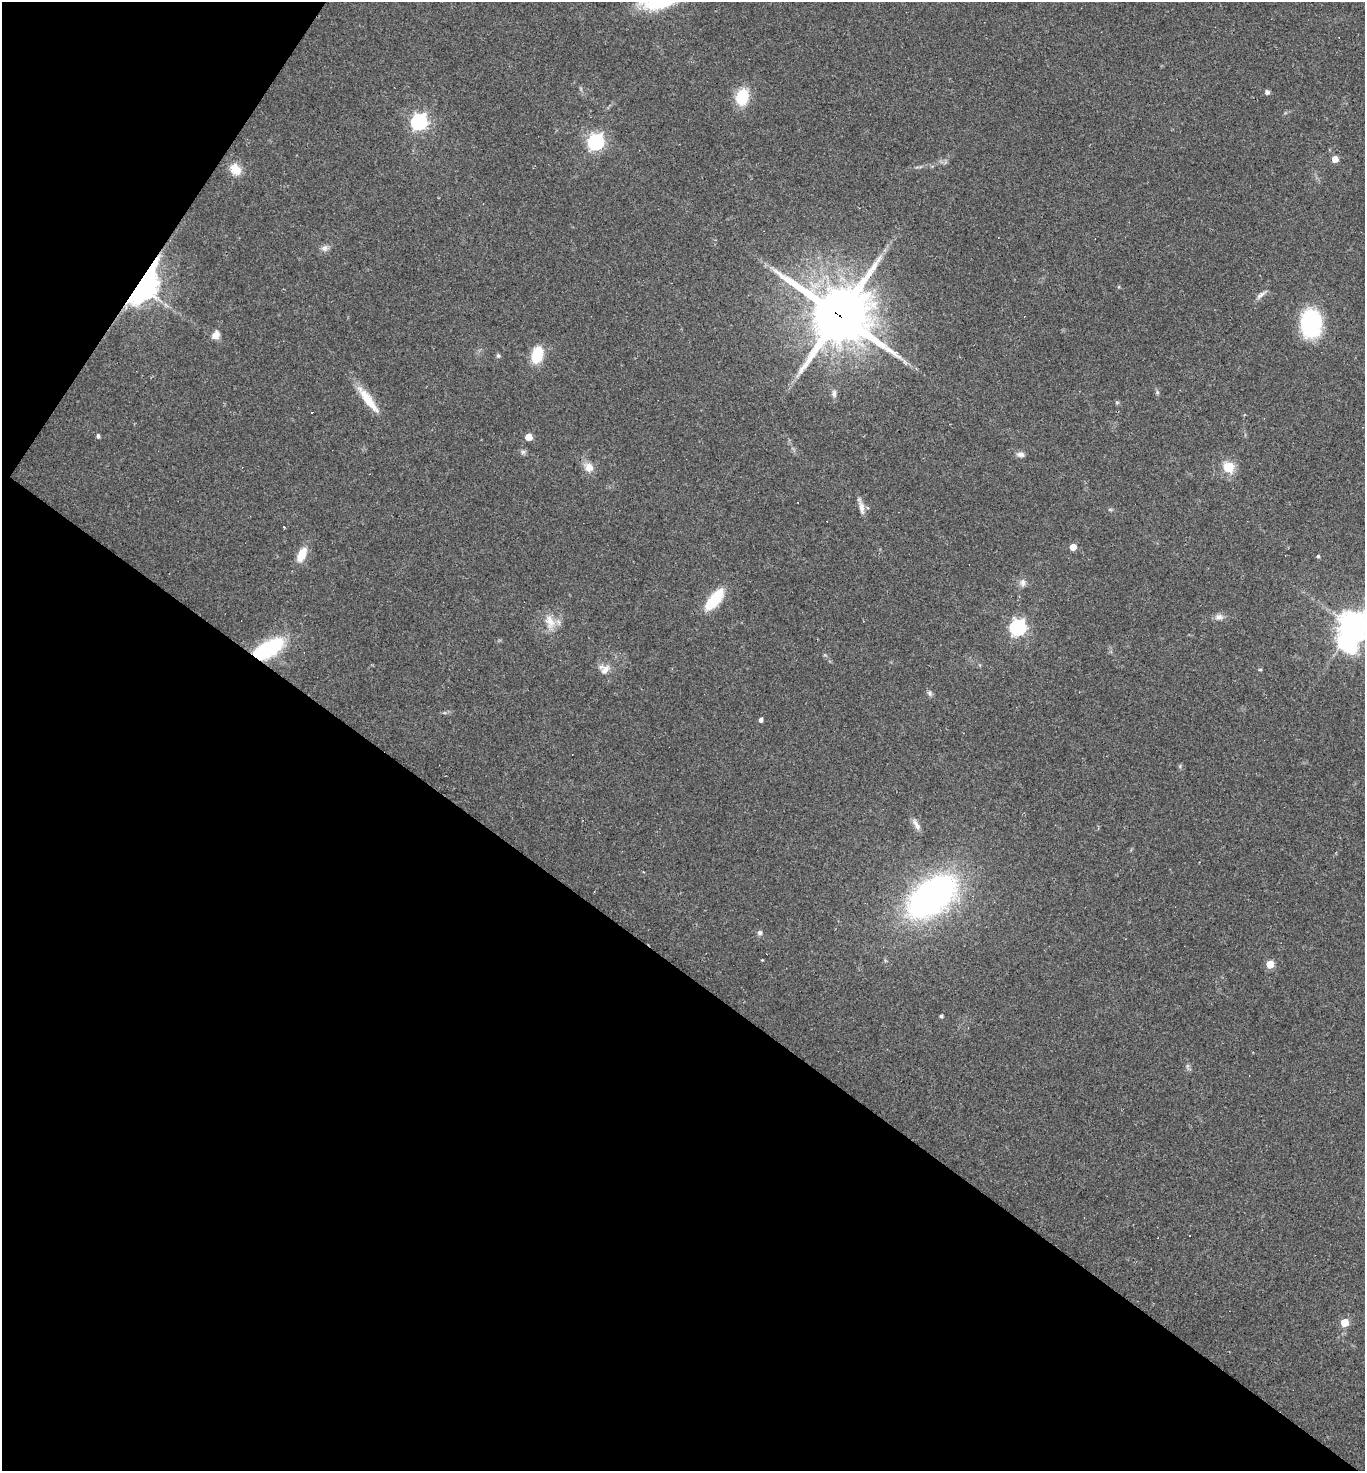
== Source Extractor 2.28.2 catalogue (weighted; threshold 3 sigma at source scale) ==
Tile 9 of 4 x 4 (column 1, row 3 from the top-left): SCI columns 147-1509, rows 1471-2939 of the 5884 x 5878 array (HDU 1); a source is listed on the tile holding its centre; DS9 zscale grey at full resolution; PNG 1367 x 1473 px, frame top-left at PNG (2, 2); no overlay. Shown black and unused: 38% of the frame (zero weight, under 2 of 3 exposures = <1% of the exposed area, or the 3 px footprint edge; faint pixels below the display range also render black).
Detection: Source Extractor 2.28.2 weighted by HDU 2 'WHT'; one run over the whole footprint, this tile lists its part. Background 0.059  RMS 0.0059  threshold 0.0267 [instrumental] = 3 sigma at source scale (4.5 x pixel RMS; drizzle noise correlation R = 1.50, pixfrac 1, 0.05/0.05 arcsec/px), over >= 5 px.
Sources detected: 53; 4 cosmic-ray / hot-pixel residue — not listed; the other 49 listed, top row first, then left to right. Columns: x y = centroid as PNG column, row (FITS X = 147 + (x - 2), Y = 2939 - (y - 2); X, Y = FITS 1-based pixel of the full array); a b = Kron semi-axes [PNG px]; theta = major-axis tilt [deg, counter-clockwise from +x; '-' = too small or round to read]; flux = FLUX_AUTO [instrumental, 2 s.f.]
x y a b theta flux
1267 92 4 4 - 2.2
742 97 18 13 74 19
419 122 7 7 - 170
596 142 7 7 - 180
1335 159 5 5 - 6.1
235 169 15 12 -49 8.4
325 248 9 8 - 2.6
140 286 14 8 53 900
1261 295 16 5 37 2.6
839 315 21 19 -27 3800
1311 323 31 22 -89 47
216 335 9 7 62 5.2
537 355 16 10 75 20
498 356 6 5 - 1.1
905 362 8 4 -71 1.3
1157 392 5 5 - 0.93
834 393 11 6 -88 2.3
368 400 42 9 -53 14
1117 402 6 4 0 0.79
98 436 5 4 - 1.2
528 437 5 5 - 9.5
523 452 7 5 44 1.4
1020 455 11 6 -5 2.3
589 467 12 10 -60 5.8
1228 467 9 8 - 15
861 507 22 6 -76 3.9
1073 547 5 5 - 8.5
302 554 16 8 64 11
1318 556 4 4 - 0.83
1023 583 11 8 89 2.8
714 599 25 9 51 26
1219 617 12 8 8 2.9
550 622 20 12 -75 8.8
1018 627 7 7 - 170
1353 627 13 10 72 910
268 649 34 16 30 46
1260 669 5 3 - 0.6
605 670 14 9 52 4.6
929 693 7 6 - 1.6
761 720 4 4 - 2
1180 766 5 5 - 0.83
916 824 18 6 -61 3.4
644 872 3 2 - 0.8
932 896 41 22 38 260
760 933 6 6 - 1.5
1270 964 5 5 - 14
941 1016 4 3 - 1.1
1189 1236 3 3 - 26
1344 1322 5 5 - 14
Overlapping masked pixels (flux is a lower limit): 3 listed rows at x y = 140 286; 839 315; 268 649
Isophote crosses this tile's border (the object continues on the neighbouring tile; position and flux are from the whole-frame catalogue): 1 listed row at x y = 1353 627